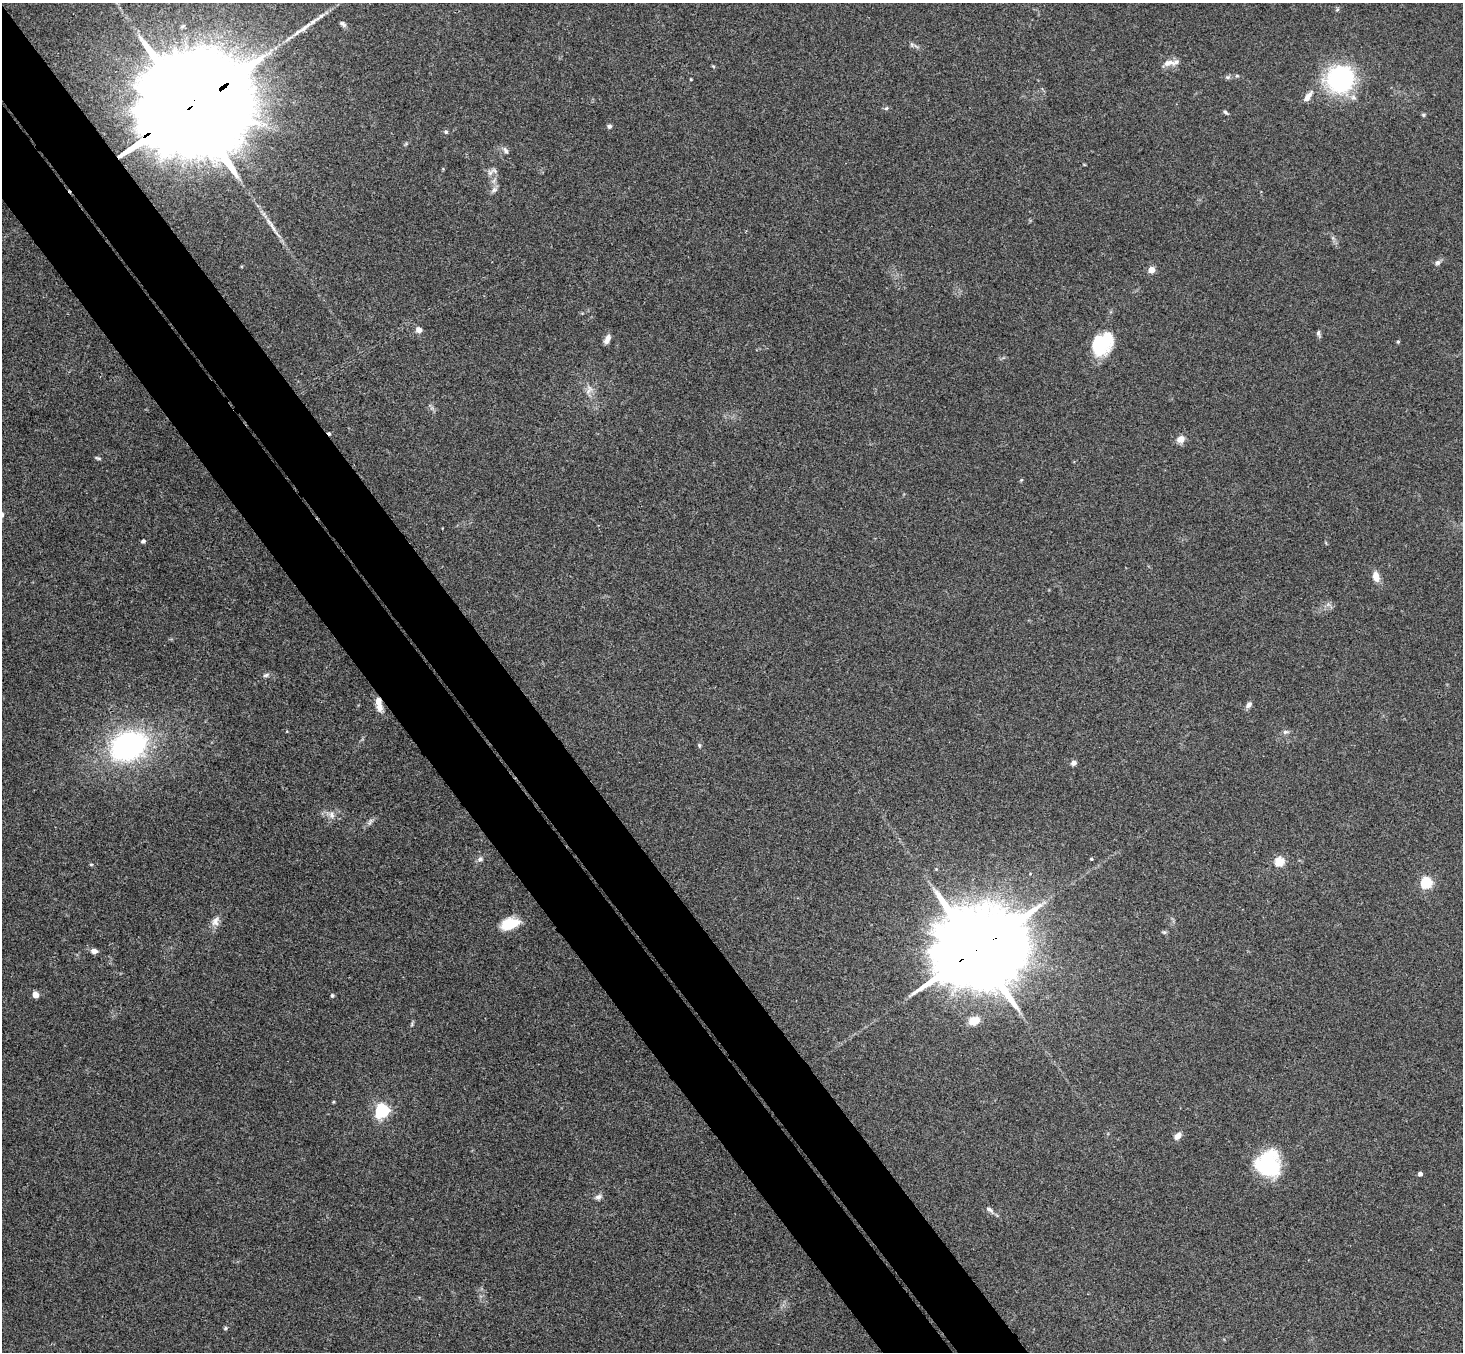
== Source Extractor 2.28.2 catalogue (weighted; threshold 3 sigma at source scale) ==
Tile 11 of 4 x 4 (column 3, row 3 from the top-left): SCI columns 2974-4434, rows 1682-3031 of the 5945 x 5927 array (HDU 1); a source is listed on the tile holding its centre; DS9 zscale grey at full resolution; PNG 1465 x 1354 px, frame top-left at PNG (2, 3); no overlay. Shown black and unused: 9% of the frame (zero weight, under 3 of 4 exposures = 6% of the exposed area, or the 3 px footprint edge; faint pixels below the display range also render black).
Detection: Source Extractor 2.28.2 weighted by HDU 2 'WHT'; one run over the whole footprint, this tile lists its part. Background 0.215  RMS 0.0084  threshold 0.0377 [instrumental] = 3 sigma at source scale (4.5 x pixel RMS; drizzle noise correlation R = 1.50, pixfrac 1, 0.05/0.05 arcsec/px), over >= 5 px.
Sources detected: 67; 1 cosmic-ray / hot-pixel residue — not listed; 2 inside a brighter listed object's ellipse — not listed separately; the other 64 listed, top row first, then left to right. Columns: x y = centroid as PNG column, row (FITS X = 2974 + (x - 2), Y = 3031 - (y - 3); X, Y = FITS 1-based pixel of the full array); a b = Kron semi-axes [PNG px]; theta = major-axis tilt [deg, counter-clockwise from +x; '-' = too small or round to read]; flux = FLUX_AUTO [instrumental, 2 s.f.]
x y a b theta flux
1337 9 6 5 - 1.3
343 24 9 5 -44 2.1
912 45 7 4 -72 1.4
1168 63 15 8 17 5.8
713 66 6 4 -19 0.84
1237 76 5 5 - 1.2
1228 77 7 6 - 1.7
691 79 3 2 - 0.69
1340 79 27 26 - 110
1308 97 15 6 53 6.1
886 108 6 5 - 1.3
188 109 65 22 32 52000
1225 112 6 4 -40 1.6
1423 115 6 5 - 1.1
609 126 6 5 - 1.9
446 132 6 5 - 1.5
506 151 11 6 -66 2.9
494 170 10 6 -30 2.9
494 190 10 7 37 3.1
273 227 39 4 -58 9.4
1438 262 8 6 16 2.6
1151 270 5 4 - 18
418 330 9 8 - 3.6
1318 333 9 5 -85 1.9
607 339 12 6 63 4.4
1398 342 4 4 - 1.1
1101 344 26 18 47 47
589 390 14 7 64 5.2
1180 439 9 8 - 6.5
98 458 8 4 -18 1.4
1021 480 5 3 - 0.82
143 541 5 4 - 1.8
1376 577 11 7 -74 8.7
266 675 9 5 16 2.2
378 701 10 7 -79 7.3
1249 705 9 6 45 3.5
1285 732 9 6 6 2.4
129 745 22 17 26 240
699 745 6 5 - 1.3
1074 763 5 5 - 4.4
332 815 12 8 -77 4.8
370 822 11 4 64 2.5
480 859 9 7 32 2.5
1091 859 4 3 - 0.88
1279 862 5 5 - 49
91 864 5 3 - 0.88
1426 883 5 5 - 96
215 921 14 9 75 5.7
510 924 21 12 18 19
1164 932 6 4 -41 1.3
977 949 31 19 30 19000
94 951 7 5 -7 4.3
35 995 5 4 - 12
332 995 5 4 - 1.3
974 1021 12 8 16 11
412 1024 7 4 72 1.2
333 1102 4 3 - 0.8
382 1111 6 6 - 170
1178 1136 9 6 50 5.8
1268 1163 28 25 90 57
1420 1174 4 4 - 3.6
598 1197 9 7 23 3.1
989 1209 11 5 -34 2.7
225 1328 6 4 23 1.3
Overlapping masked pixels (flux is a lower limit): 3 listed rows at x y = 188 109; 378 701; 977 949